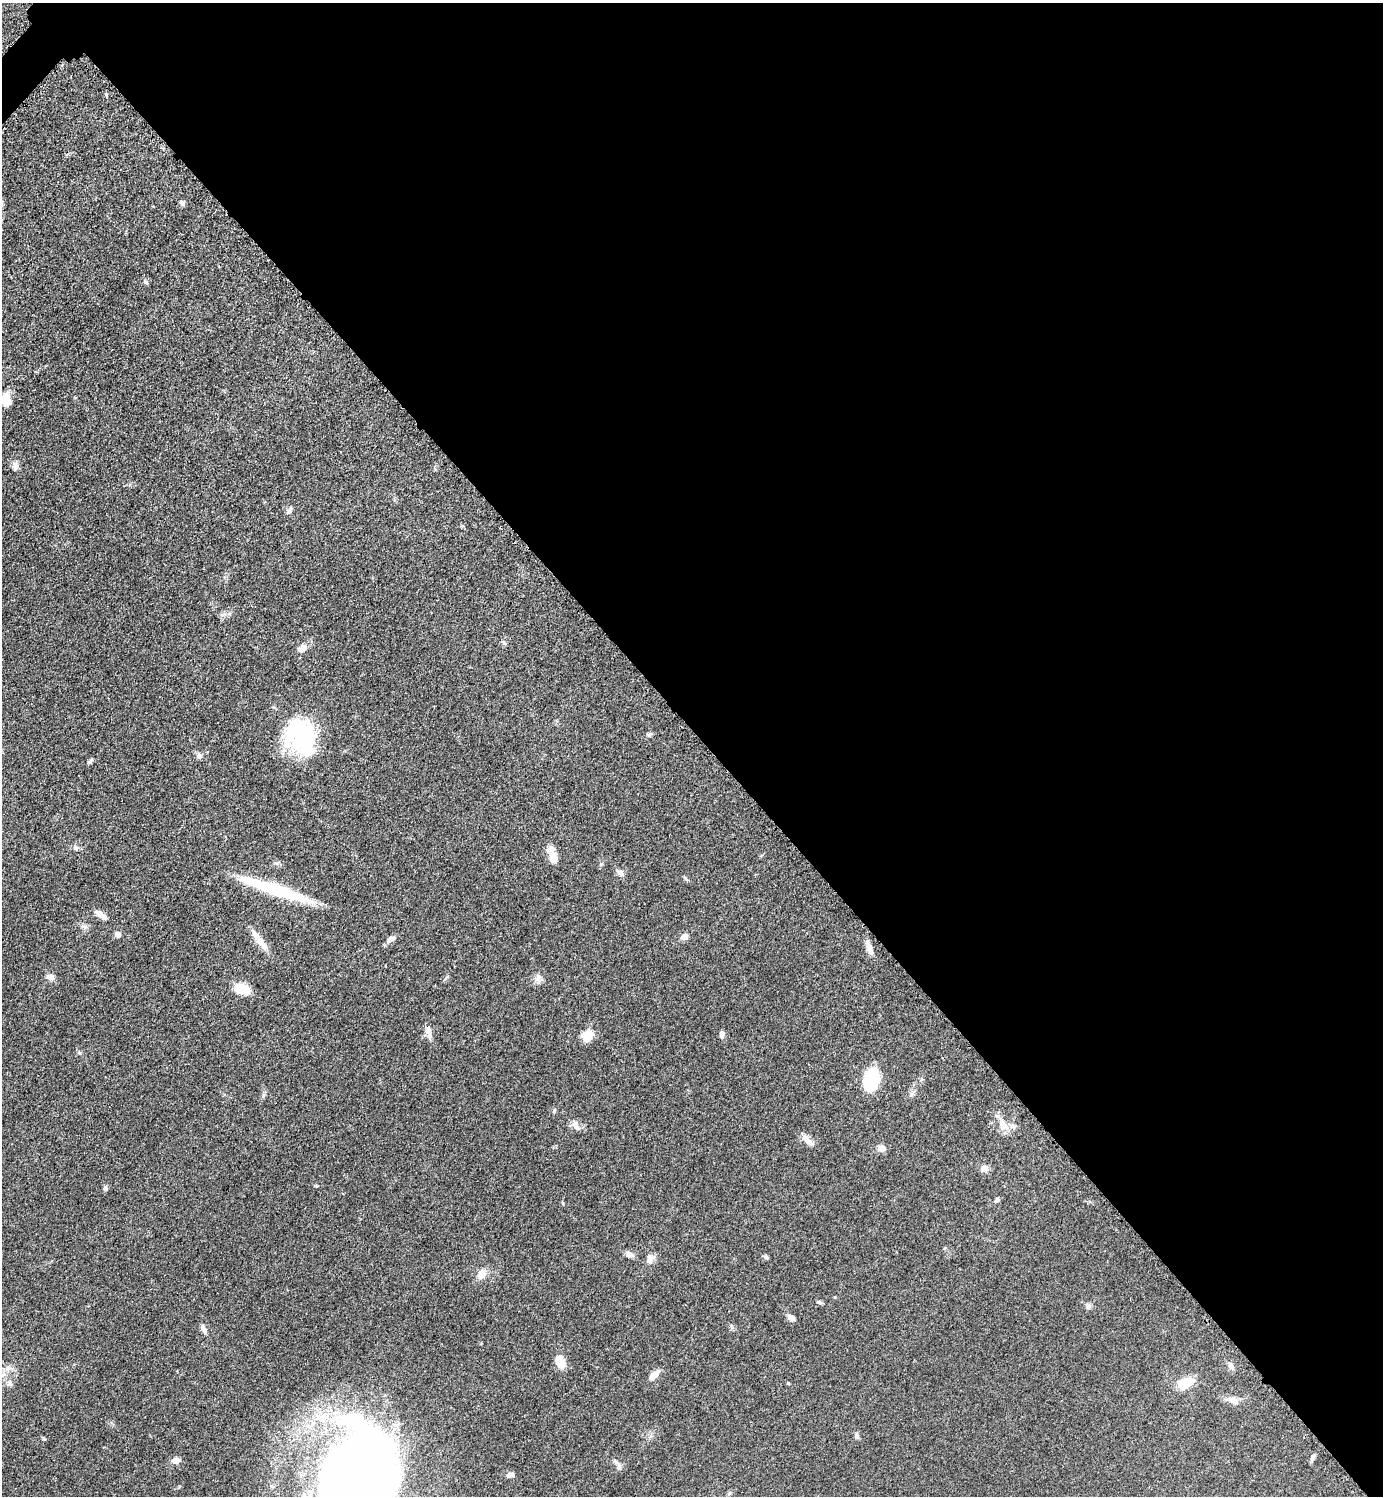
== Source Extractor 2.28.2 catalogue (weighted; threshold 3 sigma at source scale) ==
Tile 8 of 4 x 4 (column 4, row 2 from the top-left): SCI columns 4355-5735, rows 3005-4498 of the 6048 x 6047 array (HDU 1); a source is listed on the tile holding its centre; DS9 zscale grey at full resolution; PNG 1385 x 1498 px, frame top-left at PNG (2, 3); no overlay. Shown black and unused: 49% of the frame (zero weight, under 3 of 5 exposures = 4% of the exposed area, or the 3 px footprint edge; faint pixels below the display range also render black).
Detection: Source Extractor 2.28.2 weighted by HDU 2 'WHT'; one run over the whole footprint, this tile lists its part. Background 0.0493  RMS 0.0053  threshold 0.0237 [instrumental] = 3 sigma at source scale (4.5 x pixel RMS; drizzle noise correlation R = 1.50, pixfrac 1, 0.05/0.05 arcsec/px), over >= 5 px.
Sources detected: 67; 5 inside a brighter object's white glare — not listed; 4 inside a brighter listed object's ellipse — not listed separately; the other 58 listed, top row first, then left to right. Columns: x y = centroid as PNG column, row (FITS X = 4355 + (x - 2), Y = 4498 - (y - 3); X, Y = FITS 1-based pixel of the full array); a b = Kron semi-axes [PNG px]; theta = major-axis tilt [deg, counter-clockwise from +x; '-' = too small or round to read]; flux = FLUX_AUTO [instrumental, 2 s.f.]
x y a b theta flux
106 95 5 3 - 0.57
182 203 6 6 - 1.4
146 282 6 5 - 0.89
5 400 12 10 -86 9.4
15 466 10 8 -82 2.2
289 511 9 6 54 1.6
504 643 6 4 -20 0.77
302 648 13 7 35 3.1
649 734 9 4 22 0.99
305 742 39 29 32 42
199 755 8 7 - 1.7
76 848 7 6 - 1.4
553 858 16 10 -76 4.2
620 873 10 7 -40 2
685 878 8 3 -45 0.71
278 890 72 12 -18 36
101 915 16 6 -35 3.1
117 934 8 7 - 1.9
685 937 7 6 - 3.5
391 939 13 7 33 2.2
259 940 30 7 -53 6.8
870 949 19 7 -73 3.4
51 977 10 7 -15 2.6
538 979 11 8 90 2.5
242 989 15 9 -15 13
428 1032 17 7 -79 3
722 1034 9 6 80 1.7
588 1035 11 9 38 9.6
871 1080 21 13 73 29
575 1123 10 9 - 2.3
1003 1124 19 10 -61 5.7
806 1139 15 9 -50 3.3
881 1148 9 7 1 3.6
984 1168 8 8 - 2.8
106 1188 7 5 -52 1
997 1200 7 5 36 1
629 1254 9 7 -24 2.4
766 1257 7 5 -18 0.89
650 1259 13 8 72 3.1
482 1274 11 9 66 4.7
819 1302 7 4 -27 0.87
1088 1306 8 7 - 1.7
791 1317 9 6 -35 2.6
204 1329 12 5 -64 2.2
560 1362 14 9 -73 7.3
1230 1365 10 6 -56 1.9
654 1375 17 7 41 3.3
1185 1383 17 10 23 12
10 1384 9 5 -72 1.4
1231 1399 12 9 -42 3.2
856 1435 8 6 -90 1.3
44 1439 6 3 -20 0.59
1313 1457 10 5 66 1.4
176 1460 11 8 11 2.8
619 1467 9 6 -80 1.6
359 1473 105 70 84 610
511 1474 9 6 1 2.1
729 1493 7 4 45 0.89
Isophote crosses this tile's border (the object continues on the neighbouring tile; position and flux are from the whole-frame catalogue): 3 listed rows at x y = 5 400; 10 1384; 359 1473
Unlisted compact peaks at least as high as the median listed source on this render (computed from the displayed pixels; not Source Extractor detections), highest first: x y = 316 1186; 90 762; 554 1111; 601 864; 788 1383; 563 1203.